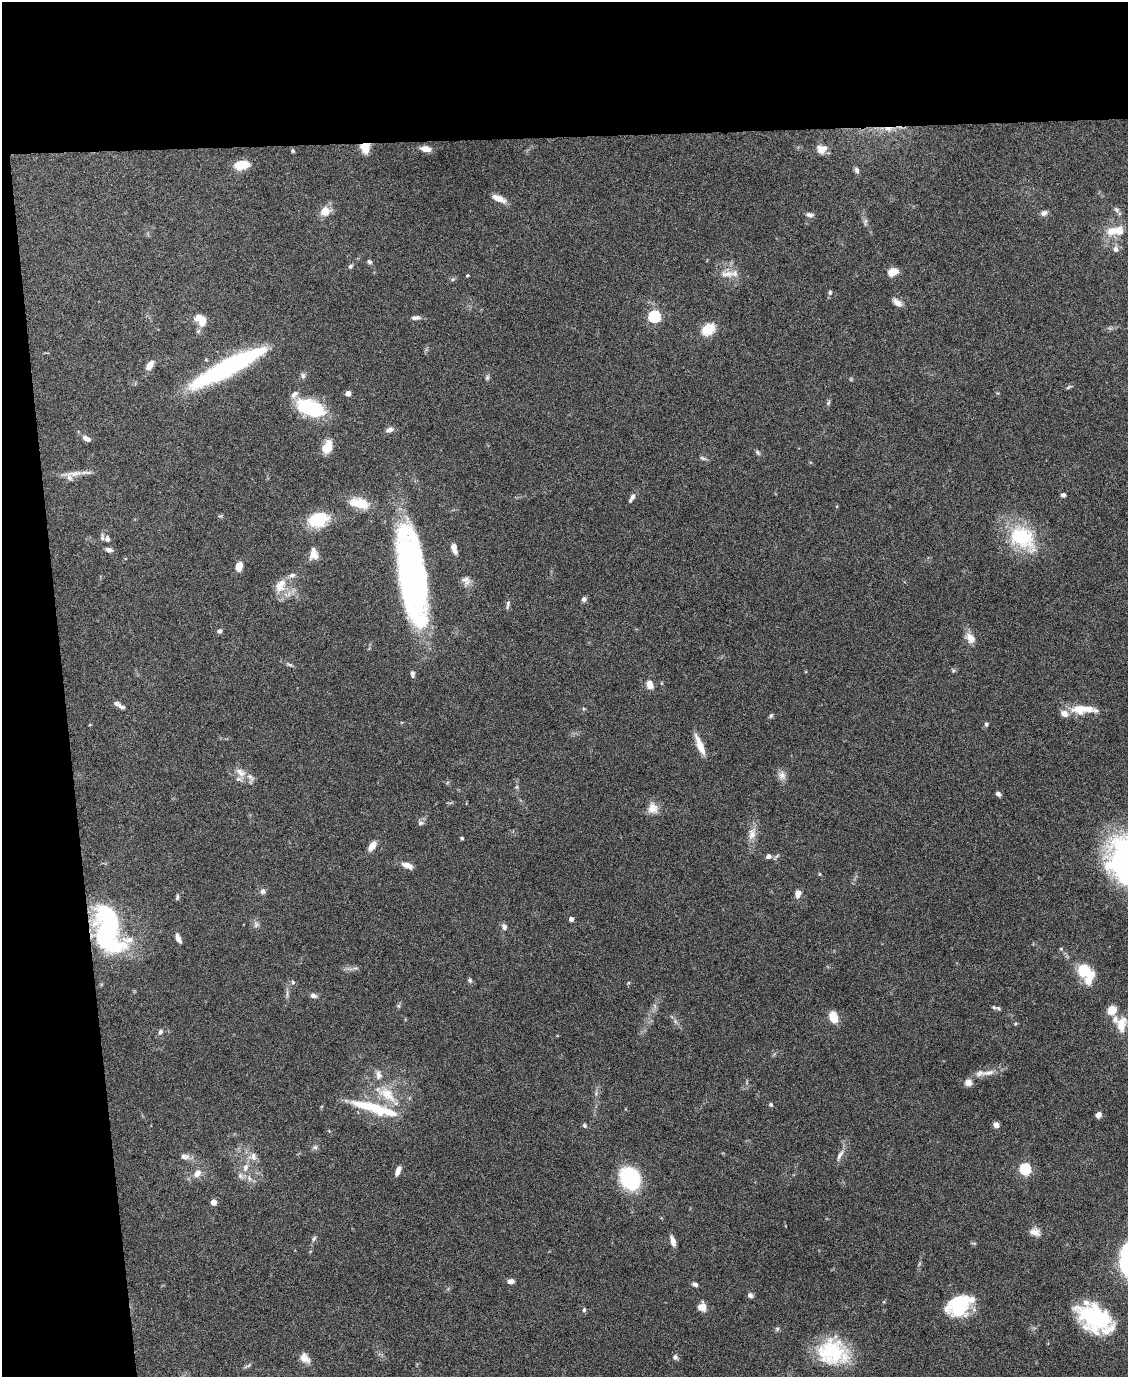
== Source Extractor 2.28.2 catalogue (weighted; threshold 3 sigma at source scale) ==
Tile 1 of 4 x 3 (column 1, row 1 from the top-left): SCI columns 3-1128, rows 2979-4353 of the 4507 x 4480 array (HDU 1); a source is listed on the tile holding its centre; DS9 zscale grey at full resolution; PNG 1130 x 1379 px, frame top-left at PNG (2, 2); no overlay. Shown black and unused: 15% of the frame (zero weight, under 4 of 8 exposures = <1% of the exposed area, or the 3 px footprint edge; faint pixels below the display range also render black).
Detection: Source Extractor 2.28.2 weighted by HDU 2 'WHT'; one run over the whole footprint, this tile lists its part. Background 0.0544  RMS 0.0038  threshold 0.0155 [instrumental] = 3 sigma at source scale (4.09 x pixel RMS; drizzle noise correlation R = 1.36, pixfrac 0.8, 0.05/0.05 arcsec/px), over >= 5 px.
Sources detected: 148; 17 inside a brighter listed object's ellipse — not listed separately; the other 131 listed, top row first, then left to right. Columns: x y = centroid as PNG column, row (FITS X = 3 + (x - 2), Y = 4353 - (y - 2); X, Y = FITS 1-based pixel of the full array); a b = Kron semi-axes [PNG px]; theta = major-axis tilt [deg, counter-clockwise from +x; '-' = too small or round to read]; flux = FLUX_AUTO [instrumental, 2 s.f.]
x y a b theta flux
888 129 12 6 -5 2.3
365 145 12 8 12 3.4
426 149 11 6 -9 2.9
822 149 13 10 16 3.2
293 151 5 4 - 0.41
242 165 13 7 8 9.8
857 170 8 5 -71 1
498 198 16 6 -23 3.4
1116 210 8 5 -49 0.87
325 211 12 10 48 4.1
1044 213 9 6 24 1.3
809 215 9 6 -19 1.1
865 222 11 4 81 0.73
1113 231 19 12 14 5.3
1116 249 8 7 - 1.5
369 262 6 5 - 0.68
351 266 6 5 - 0.67
893 272 8 6 23 5
727 274 21 9 -1 3.7
467 275 4 3 - 0.34
453 279 6 4 71 0.48
830 292 6 5 - 0.55
897 303 13 7 -41 2
654 316 6 5 - 47
418 318 8 6 -29 0.93
201 320 17 10 -49 4.9
708 329 12 9 38 8.8
150 365 12 7 54 2.8
227 368 76 14 28 62
303 375 8 6 -89 0.94
487 378 8 5 64 0.67
1069 387 9 3 40 0.48
348 393 4 4 - 2.9
828 403 7 5 71 0.65
311 408 27 14 -21 27
389 430 8 6 19 1.6
86 439 9 6 -27 1.9
327 447 12 8 68 7.2
758 452 8 4 -49 0.65
703 458 10 4 -24 0.68
76 473 19 7 12 2.8
1063 495 4 4 - 1.2
632 498 12 5 60 1.4
359 503 27 13 -14 7.1
318 520 24 16 18 13
1022 538 41 27 -40 22
107 539 9 7 -88 1.7
454 549 13 6 -73 2
109 550 9 5 -16 1.3
313 554 14 9 90 2.8
239 566 7 5 78 5.4
411 575 81 21 -81 150
466 579 13 9 -9 2
281 585 20 12 59 5
584 599 6 6 - 1.1
508 604 12 4 77 0.94
219 631 6 5 - 0.97
970 638 14 10 -53 3
289 664 9 4 -29 0.71
953 671 6 4 78 0.5
413 674 9 5 -84 0.86
650 684 11 7 -78 2.6
119 705 16 5 -29 1.7
1079 709 24 12 -3 7.4
771 716 7 5 62 0.57
986 724 5 5 - 0.64
700 745 24 7 -67 4.9
241 772 15 9 -37 3
782 775 12 10 -72 2
517 787 6 4 -72 0.52
998 794 6 4 -38 0.95
653 808 14 14 - 3.4
421 823 8 5 3 0.91
752 834 18 10 78 3.2
462 838 3 3 - 0.73
372 846 12 7 55 2.6
768 856 6 5 - 1.4
407 865 14 6 -23 2.6
263 891 8 7 - 1.1
798 894 8 6 77 2.6
177 897 7 4 81 0.6
571 919 4 4 - 1.6
256 924 9 6 75 1.1
504 927 8 6 -69 1.3
108 930 50 28 -76 60
178 938 10 5 -67 1.8
1061 949 5 4 - 0.41
1085 971 17 9 -39 16
470 980 6 5 - 0.66
293 982 6 5 - 0.59
313 995 8 5 -17 1.3
399 1006 6 4 -71 0.5
998 1008 5 4 - 0.59
1112 1010 8 7 - 5.4
833 1017 12 9 -73 4.8
1121 1025 22 12 80 5.1
160 1032 8 6 63 0.92
988 1073 22 7 11 3.1
968 1083 9 8 - 2.1
387 1094 32 16 -34 11
771 1105 4 4 - 0.7
375 1108 59 10 -16 17
1098 1115 6 5 - 1.4
996 1125 4 4 - 4.1
585 1126 6 5 - 0.63
315 1147 6 6 - 0.81
840 1155 16 6 61 1.8
185 1157 12 8 -2 1.7
253 1157 13 7 -75 2.2
245 1167 11 8 66 2.5
1025 1169 5 5 - 38
398 1171 9 5 67 2.4
197 1173 12 9 43 2.5
249 1178 11 4 -75 1.2
630 1179 17 14 -66 37
213 1202 4 4 - 3.8
1035 1232 14 10 -15 2.6
314 1238 8 5 63 0.73
673 1241 12 5 -74 2.1
511 1281 8 5 1 1.6
695 1285 7 5 -38 1
750 1295 6 6 - 1.1
959 1305 27 18 29 20
702 1307 8 8 - 3.5
584 1310 6 5 - 0.56
1095 1317 37 25 -27 29
777 1329 6 5 - 0.6
831 1352 36 32 12 23
675 1357 7 6 - 0.98
305 1358 15 9 -46 2.8
247 1366 13 3 33 0.69
Overlapping masked pixels (flux is a lower limit): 3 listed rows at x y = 888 129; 365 145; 108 930